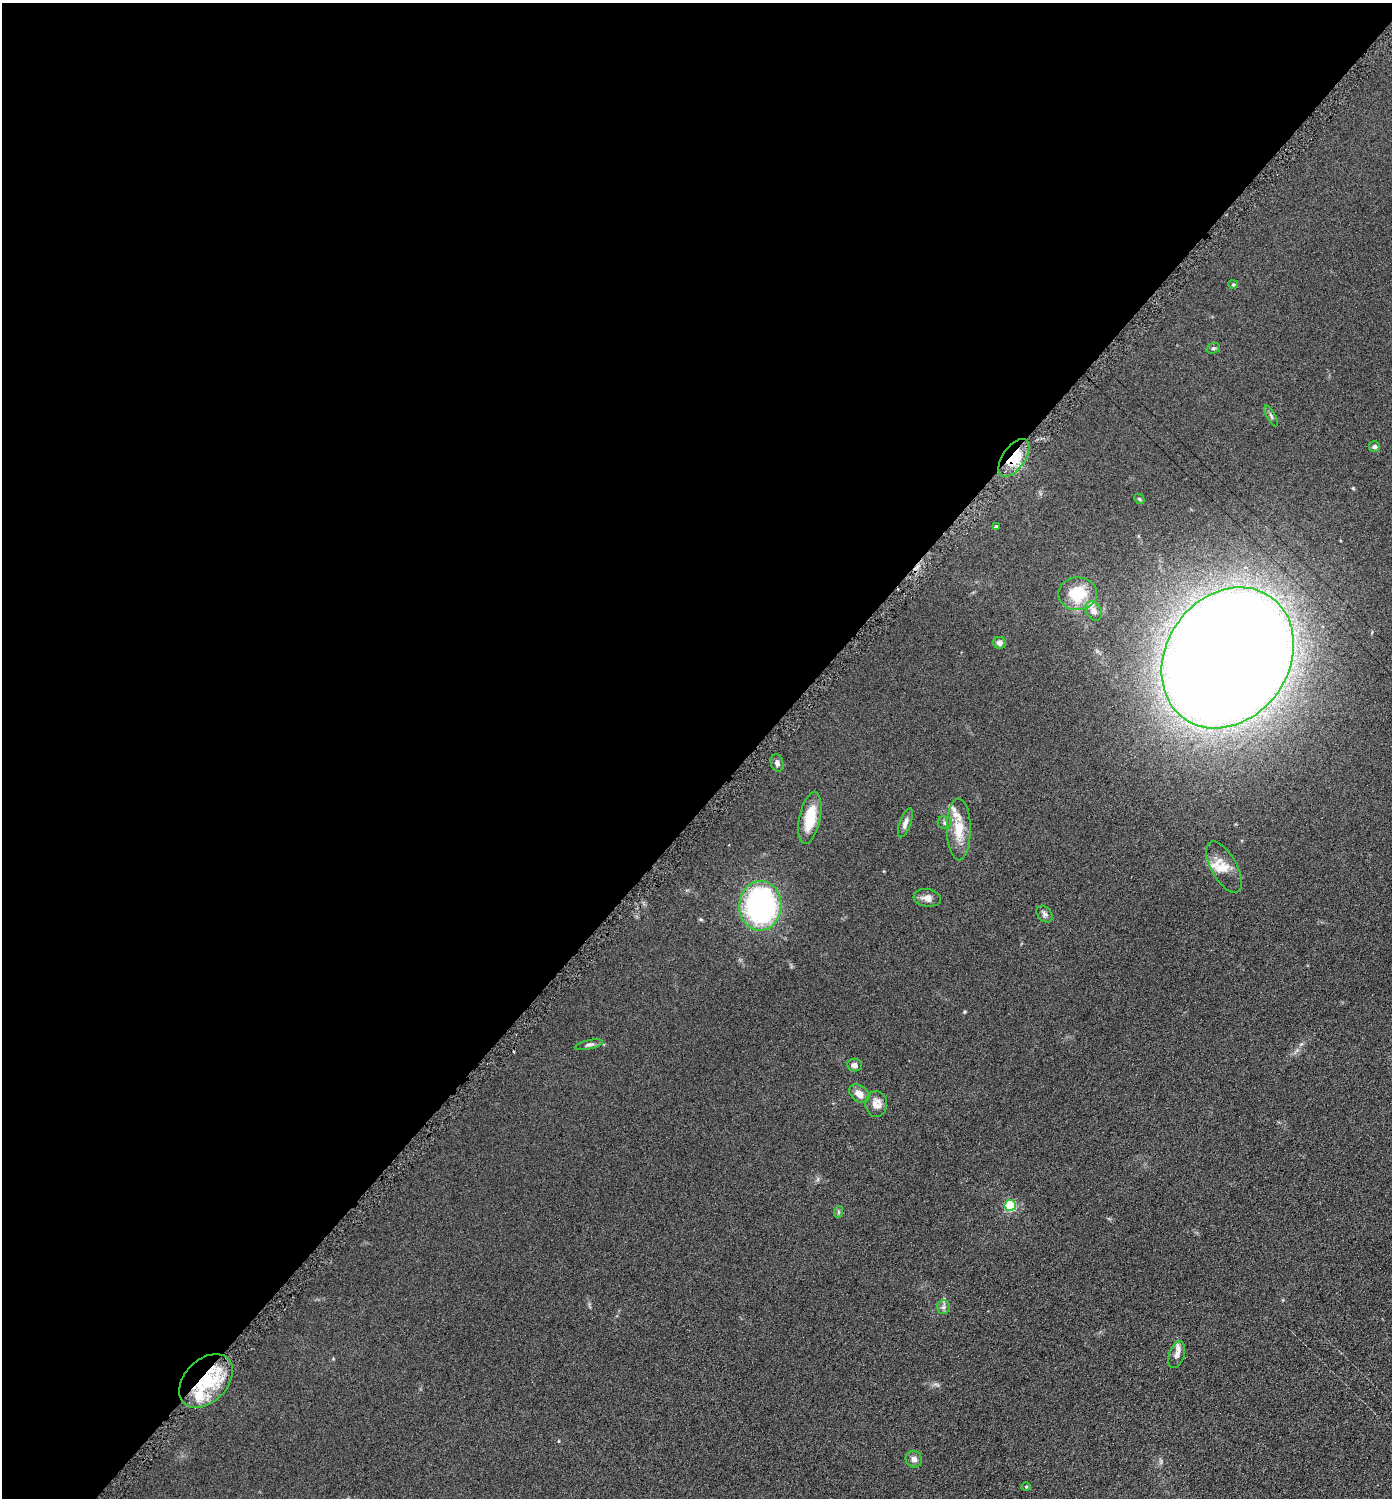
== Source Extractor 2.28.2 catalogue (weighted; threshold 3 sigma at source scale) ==
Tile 5 of 4 x 4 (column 1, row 2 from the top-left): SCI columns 151-1540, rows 2999-4494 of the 6001 x 5999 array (HDU 1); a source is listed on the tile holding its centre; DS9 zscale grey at full resolution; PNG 1394 x 1500 px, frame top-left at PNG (2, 3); each listed source drawn as its Kron ellipse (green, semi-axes under 4 px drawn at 4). Shown black and unused: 54% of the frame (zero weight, under 4 of 8 exposures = <1% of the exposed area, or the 3 px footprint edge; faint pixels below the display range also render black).
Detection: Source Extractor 2.28.2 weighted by HDU 2 'WHT'; one run over the whole footprint, this tile lists its part. Background 0.0905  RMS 0.0079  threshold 0.0324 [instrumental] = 3 sigma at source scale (4.09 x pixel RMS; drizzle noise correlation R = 1.36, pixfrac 0.8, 0.05/0.05 arcsec/px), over >= 5 px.
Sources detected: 38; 7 inside a brighter listed object's ellipse — not listed separately; the other 31 listed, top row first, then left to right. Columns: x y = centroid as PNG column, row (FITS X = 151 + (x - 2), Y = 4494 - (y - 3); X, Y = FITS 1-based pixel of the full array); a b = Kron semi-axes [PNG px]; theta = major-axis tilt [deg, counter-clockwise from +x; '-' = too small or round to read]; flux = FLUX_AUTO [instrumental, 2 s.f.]
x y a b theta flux
1233 284 5 4 - 0.87
1213 348 7 5 20 1.3
1271 416 11 3 -62 1.2
1374 447 6 5 - 1.9
1014 458 22 11 55 22
1139 499 6 4 -44 0.99
996 527 4 3 - 1
1078 594 19 16 3 24
1094 611 10 7 -61 3.7
999 643 6 6 - 3.2
1228 658 75 61 54 2800
777 763 9 6 -73 2.6
810 818 26 10 78 22
905 823 15 5 70 3.6
944 823 7 6 - 1.8
959 829 31 12 -89 16
1224 867 28 13 -61 11
927 898 13 9 -8 4.7
760 906 25 21 88 150
1044 914 9 6 -48 2.3
589 1045 14 4 12 2.1
855 1065 7 6 - 3.1
859 1094 11 8 -38 6
876 1104 13 11 -87 6.8
1010 1205 5 5 - 67
838 1212 6 4 72 0.98
943 1307 6 6 - 2
1177 1355 14 7 71 4.2
206 1381 31 21 46 48
914 1459 8 8 - 3.3
1026 1487 4 4 - 0.78
Overlapping masked pixels (flux is a lower limit): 2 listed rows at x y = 1014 458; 206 1381